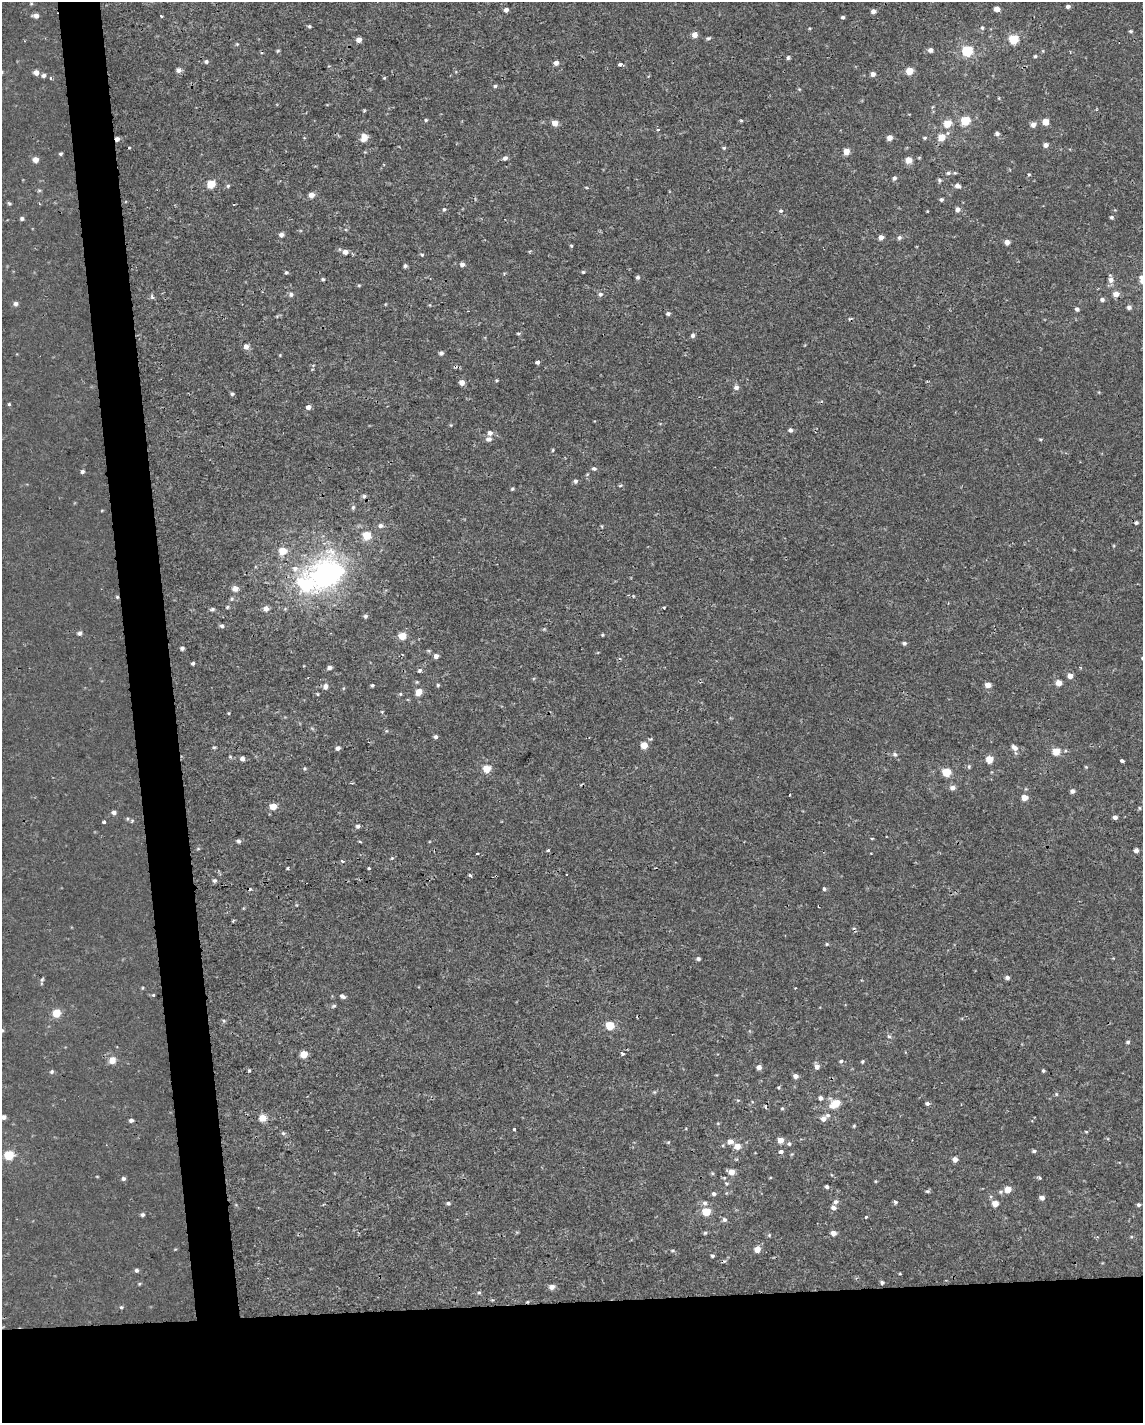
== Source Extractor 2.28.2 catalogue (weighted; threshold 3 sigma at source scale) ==
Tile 11 of 4 x 3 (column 3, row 3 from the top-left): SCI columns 2285-3425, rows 7-1427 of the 4567 x 4316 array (HDU 1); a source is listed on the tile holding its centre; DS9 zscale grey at full resolution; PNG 1145 x 1425 px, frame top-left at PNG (2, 2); no overlay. Shown black and unused: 12% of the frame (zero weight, under 2 of 3 exposures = <1% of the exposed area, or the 3 px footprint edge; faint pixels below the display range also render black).
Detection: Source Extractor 2.28.2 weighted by HDU 2 'WHT'; one run over the whole footprint, this tile lists its part. Background -3.16e-05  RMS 0.0021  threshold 0.0096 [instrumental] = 3 sigma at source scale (4.5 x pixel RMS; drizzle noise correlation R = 1.50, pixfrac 1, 0.0396/0.0396 arcsec/px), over >= 5 px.
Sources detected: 297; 7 cosmic-ray / hot-pixel residue — not listed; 2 inside a brighter listed object's ellipse — not listed separately; the other 288 listed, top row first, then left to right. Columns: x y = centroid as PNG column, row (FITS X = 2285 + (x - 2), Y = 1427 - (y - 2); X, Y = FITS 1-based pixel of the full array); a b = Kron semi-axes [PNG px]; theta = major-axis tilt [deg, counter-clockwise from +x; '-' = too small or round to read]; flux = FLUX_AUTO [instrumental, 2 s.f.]
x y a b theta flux
1068 6 4 4 - 0.61
997 9 5 4 - 1.6
506 10 5 4 - 0.84
873 11 5 4 - 0.92
36 16 6 5 - 0.99
161 16 3 3 - 0.52
843 17 4 4 - 0.4
309 26 5 4 - 0.32
982 28 6 5 - 0.39
1131 31 5 4 - 0.34
695 35 5 5 - 1.6
708 38 7 4 15 0.36
1014 39 6 5 - 9.2
359 40 5 4 - 1.3
237 44 4 4 - 0.22
930 50 5 5 - 0.79
278 51 5 4 - 0.27
968 51 6 5 - 17
1035 56 4 4 - 0.31
788 58 3 3 - 1.6
206 61 5 5 - 0.48
556 63 5 5 - 1.1
620 64 4 3 - 1.5
179 70 6 5 - 0.97
910 71 5 5 - 4.1
36 72 6 5 - 1.2
873 74 5 4 - 1.1
44 75 5 5 - 0.62
50 78 3 3 - 0.46
384 78 4 3 - 0.23
495 86 5 4 - 0.38
799 89 5 4 - 0.2
932 107 6 3 70 0.24
364 111 5 3 - 0.22
426 120 5 4 - 0.29
741 120 4 3 - 0.25
965 121 6 5 - 9.4
1045 122 5 5 - 2.6
555 123 5 5 - 2.1
947 124 6 5 - 4.5
1033 124 5 5 - 1.5
658 129 4 3 - 0.37
997 133 5 5 - 0.53
364 137 9 8 - 1.7
942 137 6 5 - 3.9
890 138 4 4 - 1.8
925 138 5 4 - 0.31
117 139 5 4 - 0.93
1045 145 5 4 - 1.1
129 148 3 3 - 0.78
724 148 5 4 - 0.31
846 151 5 5 - 2.7
365 152 4 4 - 0.2
60 154 4 4 - 0.34
505 158 5 5 - 0.69
35 160 5 5 - 1.7
909 160 6 5 - 2.4
948 173 7 5 2 0.48
1029 174 4 4 - 0.27
894 178 6 5 - 0.53
939 180 6 5 - 0.38
211 184 5 5 - 5.7
228 186 5 4 - 0.33
957 186 7 5 -24 0.85
39 190 5 5 - 0.3
311 195 5 5 - 1.5
941 199 4 4 - 0.44
9 203 5 5 - 0.31
444 209 6 5 - 0.39
957 209 6 6 - 0.77
781 211 5 5 - 0.4
927 211 3 3 - 0.17
1111 217 5 4 - 0.36
22 219 5 5 - 0.45
281 235 6 5 - 0.81
881 237 5 5 - 1.2
899 237 6 6 - 0.57
1007 242 5 4 - 1.2
571 246 5 4 - 0.26
339 249 6 4 -72 0.28
345 252 6 5 - 1.1
422 255 5 5 - 0.34
462 264 5 5 - 0.8
405 266 4 4 - 0.43
286 272 5 4 - 0.31
583 272 4 4 - 0.28
638 277 5 5 - 0.46
323 279 5 4 - 0.32
1111 280 8 7 - 1.1
1142 281 18 8 47 2
359 285 5 4 - 0.23
291 294 7 6 - 0.59
600 294 6 6 - 0.6
1116 294 6 6 - 1.5
152 297 6 5 - 0.5
1102 299 6 5 - 0.57
16 304 6 5 - 0.65
1129 307 5 5 - 0.72
1077 309 5 4 - 0.55
668 313 5 5 - 0.45
518 333 5 4 - 0.29
693 335 5 5 - 0.54
246 346 5 5 - 1.4
441 353 5 5 - 0.54
280 355 4 3 - 0.19
537 362 4 3 - 1.2
496 380 5 4 - 0.25
462 382 5 5 - 1.4
736 387 6 6 - 0.87
232 394 5 5 - 0.37
9 404 3 3 - 0.69
308 407 5 5 - 0.85
451 425 4 4 - 0.2
790 430 5 5 - 0.57
490 433 6 6 - 0.87
489 439 8 6 5 0.87
1040 439 5 3 - 0.22
553 450 5 3 - 0.24
594 469 7 5 -11 0.46
82 472 5 4 - 0.44
575 481 5 5 - 0.54
620 485 5 4 - 0.32
512 489 4 4 - 0.31
364 496 6 5 - 0.48
353 507 7 5 74 0.42
1136 523 5 4 - 0.4
380 525 6 6 - 0.66
367 535 6 5 - 5.7
283 551 6 5 - 4.5
295 569 10 9 - 1.5
327 574 19 17 2 70
306 585 17 11 -36 17
235 588 6 6 - 1.5
117 597 5 4 - 0.28
227 607 5 4 - 0.28
664 607 3 3 - 1.8
212 609 5 4 - 0.38
266 609 6 6 - 1.1
365 616 5 5 - 0.49
222 626 6 5 - 0.49
79 633 5 5 - 0.55
602 635 4 4 - 0.26
402 636 5 5 - 4.1
904 643 5 5 - 0.44
182 648 4 4 - 0.54
436 656 5 5 - 0.9
193 663 3 3 - 0.38
329 668 5 4 - 0.74
420 670 6 5 - 0.43
1070 676 5 5 - 1.7
1058 683 5 5 - 1.9
372 685 3 3 - 0.33
438 685 4 4 - 0.29
988 685 5 5 - 1.8
325 686 8 6 85 0.85
344 688 5 3 - 0.21
419 692 7 5 63 2.3
317 694 4 4 - 0.22
400 694 5 4 - 0.27
229 713 5 3 - 0.2
435 737 5 4 - 0.56
644 745 5 5 - 3.3
214 747 5 4 - 0.27
338 748 5 5 - 0.76
1015 748 9 6 -44 1.2
1056 751 5 5 - 4.2
895 754 7 6 - 0.56
242 759 5 5 - 0.81
989 759 5 5 - 4.3
1122 761 4 3 - 0.93
969 766 7 5 90 0.34
1086 767 5 3 - 0.21
304 768 5 3 - 0.24
487 769 5 5 - 5.4
947 772 5 5 - 7.1
953 788 7 6 - 0.99
1072 791 5 5 - 0.7
790 795 3 2 - 0.2
1024 797 5 5 - 2.5
273 806 5 5 - 3
1139 808 5 3 - 0.23
114 812 5 5 - 0.69
1115 817 5 4 - 0.74
132 821 5 4 - 0.26
104 822 4 3 - 0.4
358 826 5 5 - 0.53
872 838 3 3 - 0.37
238 841 5 5 - 0.52
360 841 4 3 - 0.32
198 849 6 3 19 0.23
548 850 3 3 - 0.56
1136 850 5 4 - 0.85
477 853 4 2 - 0.2
392 858 4 4 - 0.24
343 861 4 3 - 0.4
287 868 3 3 - 0.32
369 868 3 3 - 0.23
566 874 3 2 - 0.25
470 875 4 3 - 0.68
214 880 6 5 - 0.47
824 889 5 4 - 0.4
233 921 4 3 - 0.22
827 944 4 4 - 0.24
698 959 5 5 - 0.43
1007 978 5 4 - 0.6
42 980 8 5 62 0.44
142 988 5 3 - 0.2
153 995 3 3 - 0.55
342 996 7 5 -26 0.62
334 1006 7 4 27 0.37
56 1013 5 5 - 5.9
224 1021 5 5 - 0.33
610 1025 5 5 - 6.9
2 1030 5 4 - 0.29
889 1036 6 4 -29 0.4
1128 1042 5 5 - 0.41
622 1053 3 3 - 0.63
304 1054 5 5 - 4.2
112 1060 6 6 - 2.4
841 1061 6 4 11 0.37
862 1061 4 4 - 0.3
817 1066 7 5 -70 1
759 1067 5 5 - 1.1
249 1070 4 3 - 0.26
52 1071 5 5 - 0.41
1043 1071 4 3 - 0.32
795 1076 5 4 - 1.1
779 1087 4 4 - 0.26
654 1092 5 5 - 0.27
1056 1094 5 5 - 0.27
820 1098 5 5 - 0.66
927 1103 5 4 - 0.52
835 1104 8 6 19 5.8
766 1107 3 3 - 1.2
782 1108 5 4 - 0.25
4 1117 5 5 - 0.74
263 1118 5 5 - 3.8
823 1119 6 6 - 1.2
131 1120 5 4 - 0.63
854 1126 4 4 - 0.25
514 1129 3 3 - 0.49
1086 1132 5 3 - 0.2
283 1133 7 5 4 0.41
780 1140 5 5 - 2
730 1141 7 6 - 1.3
668 1142 6 4 2 0.26
789 1144 6 6 - 0.45
737 1146 6 5 - 2.3
1034 1151 6 4 1 0.36
781 1152 6 5 - 0.52
9 1155 6 5 - 10
955 1159 5 4 - 1.3
731 1172 6 5 - 2.1
712 1173 5 4 - 0.29
770 1178 5 3 - 0.16
1039 1178 4 3 - 0.51
123 1179 5 5 - 0.47
876 1181 4 4 - 0.21
726 1183 6 3 -1 0.29
827 1186 4 3 - 0.96
1008 1189 5 5 - 3.4
927 1191 6 4 1 0.33
714 1194 6 5 - 0.53
1042 1198 5 5 - 0.97
835 1202 6 6 - 0.69
895 1202 4 3 - 0.83
448 1203 5 4 - 0.38
705 1203 7 7 - 0.65
995 1204 5 5 - 2.4
1138 1205 4 4 - 0.47
833 1208 6 5 - 0.82
706 1212 5 5 - 5.9
142 1215 5 4 - 0.46
866 1217 3 3 - 0.54
724 1220 6 6 - 0.6
705 1233 5 5 - 0.31
833 1233 5 5 - 1.3
769 1235 5 4 - 0.28
1131 1237 5 3 - 0.24
757 1249 5 5 - 2.4
672 1250 7 3 0 0.32
712 1256 4 4 - 0.37
136 1270 5 5 - 0.43
900 1274 4 3 - 0.18
882 1283 5 4 - 0.43
552 1287 7 6 - 1.1
479 1292 6 4 1 0.31
121 1307 5 4 - 0.28
Overlapping masked pixels (flux is a lower limit): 3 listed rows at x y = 117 139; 117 597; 766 1107
Isophote crosses this tile's border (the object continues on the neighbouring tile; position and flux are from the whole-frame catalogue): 3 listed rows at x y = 1142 281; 2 1030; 4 1117